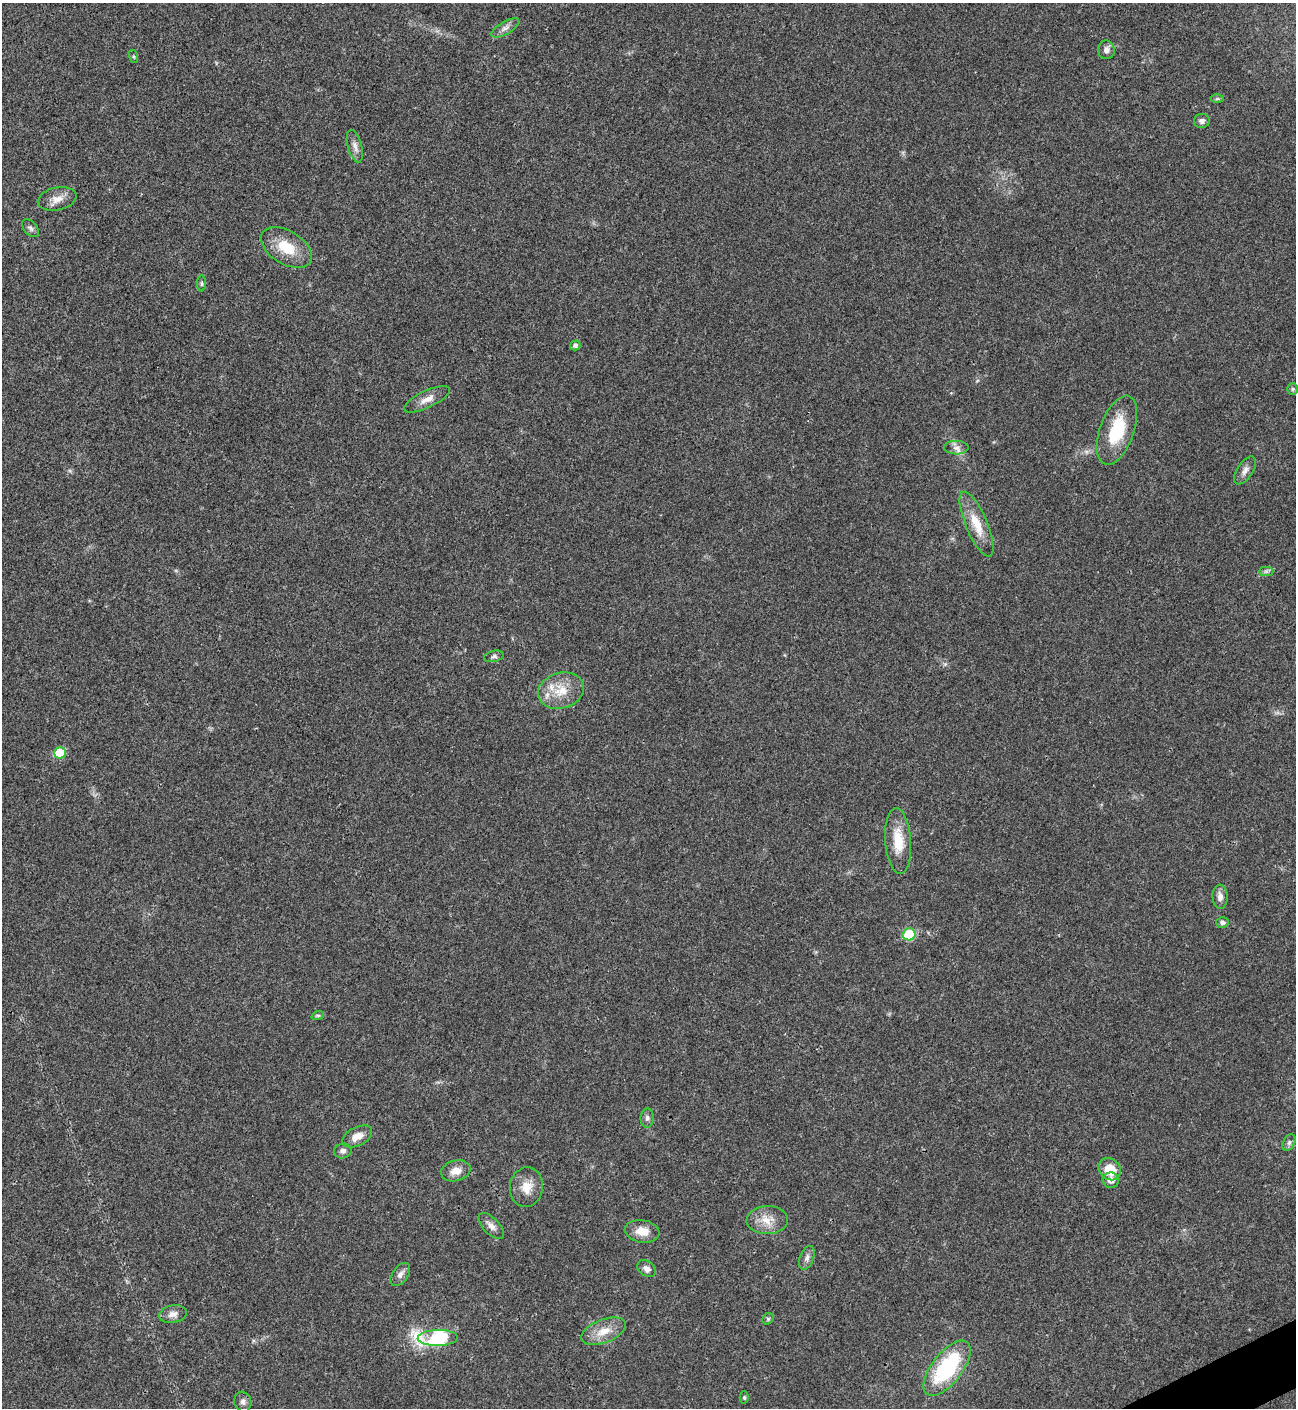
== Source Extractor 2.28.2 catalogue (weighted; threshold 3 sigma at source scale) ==
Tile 6 of 4 x 4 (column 2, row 2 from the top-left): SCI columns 1582-2875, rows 2813-4218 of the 5618 x 5630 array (HDU 1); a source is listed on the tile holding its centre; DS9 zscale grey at full resolution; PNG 1298 x 1410 px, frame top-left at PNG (2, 3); each listed source drawn as its Kron ellipse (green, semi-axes under 4 px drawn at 4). Shown black and unused: <1% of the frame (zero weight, under 3 of 4 exposures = <1% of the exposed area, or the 3 px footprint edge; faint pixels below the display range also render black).
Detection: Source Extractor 2.28.2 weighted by HDU 2 'WHT'; one run over the whole footprint, this tile lists its part. Background 0.0199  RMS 0.004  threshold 0.0181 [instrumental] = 3 sigma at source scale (4.5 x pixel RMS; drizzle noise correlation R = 1.50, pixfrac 1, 0.05/0.05 arcsec/px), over >= 5 px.
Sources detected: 49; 2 inside a brighter listed object's ellipse — not listed separately; the other 47 listed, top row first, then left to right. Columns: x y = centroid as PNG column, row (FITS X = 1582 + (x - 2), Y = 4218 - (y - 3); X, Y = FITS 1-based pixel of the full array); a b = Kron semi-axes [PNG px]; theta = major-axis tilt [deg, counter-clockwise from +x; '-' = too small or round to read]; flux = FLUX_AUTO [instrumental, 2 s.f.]
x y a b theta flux
505 28 16 6 30 2.1
1106 50 9 8 - 2.2
133 57 7 3 -71 0.49
1217 99 6 4 1 0.65
1202 121 8 7 - 1.4
355 146 17 7 -75 2.3
57 199 19 11 12 4.3
30 228 10 6 -49 1.3
286 247 28 16 -31 11
202 283 8 4 90 0.66
575 345 5 5 - 1.3
1293 389 6 5 - 0.75
427 399 25 8 25 4
1117 430 36 17 70 19
956 448 12 7 -1 2.1
1245 470 16 8 57 2.3
977 524 35 11 -67 9.4
1266 571 7 5 0 0.9
494 656 10 5 13 1
561 691 23 18 16 9.5
60 753 6 5 - 13
898 841 33 13 -86 10
1220 897 12 7 -86 2.3
1222 922 6 5 - 1.4
909 934 6 6 - 15
318 1015 6 4 18 0.6
647 1118 9 6 90 1.3
357 1136 16 9 27 4.3
1289 1143 9 5 63 1.1
343 1151 8 7 - 1.5
1110 1169 12 10 -46 8
456 1171 15 10 14 4.2
1111 1180 8 7 - 2.8
526 1187 20 16 82 6.3
767 1220 21 14 1 6.1
491 1226 16 8 -46 2.7
642 1231 17 11 -9 5.7
807 1258 12 7 69 1.8
646 1269 10 7 -34 2.1
400 1274 13 7 55 2.1
173 1314 14 9 10 2.5
768 1319 6 5 - 0.59
604 1331 23 11 22 6.6
438 1338 20 8 1 58
947 1368 33 15 52 36
744 1397 6 4 -90 0.57
243 1402 10 8 -72 1.7